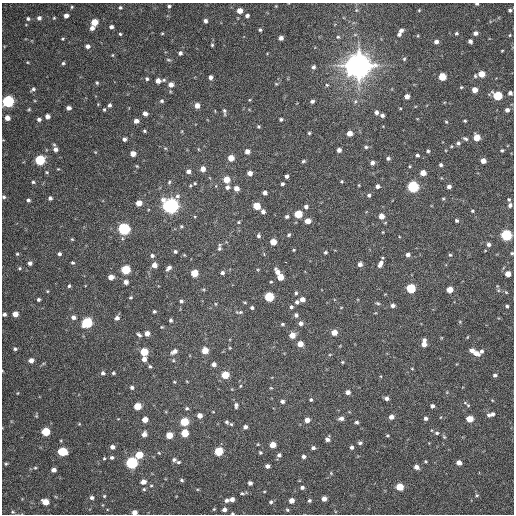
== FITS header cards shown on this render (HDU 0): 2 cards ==
NAXIS1  =                  512 / Axis length
NAXIS2  =                  512 / Axis length

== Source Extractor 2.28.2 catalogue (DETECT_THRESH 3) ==
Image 512 x 512 px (HDU 0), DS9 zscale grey, 1 PNG px = 1 image px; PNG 516 x 516 px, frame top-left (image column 1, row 512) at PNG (2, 3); no overlay
Background 128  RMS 11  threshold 34.5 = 3 sigma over >= 5 px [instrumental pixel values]
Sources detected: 327; all 327 listed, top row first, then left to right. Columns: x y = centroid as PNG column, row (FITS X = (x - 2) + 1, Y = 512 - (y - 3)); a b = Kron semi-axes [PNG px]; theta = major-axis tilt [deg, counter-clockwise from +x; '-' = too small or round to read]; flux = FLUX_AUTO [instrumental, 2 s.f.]
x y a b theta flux
477 4 4 3 - 1.3e+03
169 6 4 4 - 1.3e+03
276 6 3 3 - 6.0e+02
72 7 4 3 - 7.9e+02
120 7 4 4 - 1.2e+03
356 10 5 5 - 1.2e+03
419 10 4 3 - 6.9e+02
510 10 4 4 - 1.4e+03
240 11 5 5 - 7.4e+03
66 16 4 4 - 3.6e+03
247 16 5 4 - 2.3e+03
39 18 5 5 - 2.1e+03
54 18 4 3 - 6.9e+02
28 19 5 5 - 1.4e+03
205 21 4 4 - 2.3e+03
94 22 5 5 - 1.3e+04
111 27 4 4 - 2.3e+03
92 28 5 4 - 3.4e+03
260 30 4 4 - 1.2e+03
401 30 6 4 10 2.2e+03
162 33 4 4 - 7.2e+02
456 33 5 4 - 1.0e+03
475 33 5 4 - 2.7e+03
120 34 3 3 - 8.6e+02
399 34 6 5 - 2.1e+03
510 35 4 3 - 6.7e+02
338 37 5 5 - 1.3e+03
281 38 4 4 - 3.2e+03
63 39 4 3 - 7.3e+02
470 41 4 4 - 2.5e+03
436 42 5 4 - 3.0e+03
212 45 4 4 - 1.1e+03
87 46 5 4 - 2.6e+03
502 51 4 2 - 6.0e+02
180 53 5 5 - 2.1e+03
113 55 5 3 - 6.7e+02
404 59 5 5 - 1.1e+03
168 60 7 4 -19 1.1e+03
63 63 4 4 - 1.1e+03
358 66 8 8 - 1.5e+06
313 67 5 4 - 2.0e+03
482 74 5 5 - 1.1e+04
475 76 5 4 - 9.8e+02
210 77 4 4 - 2.6e+03
442 77 5 5 - 1.5e+04
147 79 4 4 - 1.4e+03
164 80 6 4 18 1.3e+03
158 81 5 5 - 4.6e+03
97 83 5 4 - 1.1e+03
276 84 5 4 - 7.8e+02
171 85 5 5 - 4.7e+03
327 85 5 4 - 1.1e+03
461 87 4 3 - 7.6e+02
33 89 6 4 33 1.7e+03
475 90 4 4 - 6.4e+03
510 93 4 4 - 2.6e+03
407 96 4 4 - 4.4e+03
497 96 5 5 - 3.9e+04
249 100 4 3 - 6.3e+02
8 101 6 5 - 1.1e+05
162 101 5 5 - 1.4e+03
312 101 5 4 - 1.6e+03
355 101 7 5 70 1.6e+03
98 104 4 4 - 6.3e+02
109 105 5 4 - 1.9e+03
197 105 5 5 - 5.4e+03
69 108 5 4 - 2.9e+03
400 108 4 3 - 6.2e+02
29 109 4 4 - 8.5e+02
104 109 5 4 - 9.2e+02
507 110 5 5 - 2.6e+03
224 111 7 5 -65 1.7e+03
376 112 5 5 - 2.2e+03
145 114 4 4 - 4.1e+03
382 115 4 4 - 2.1e+03
47 116 4 4 - 3.8e+03
7 118 4 4 - 4.9e+03
39 119 5 4 - 2.3e+03
281 119 4 3 - 1.5e+03
136 121 5 4 - 4.1e+03
465 121 3 3 - 9.1e+02
446 122 4 3 - 7.6e+02
258 126 3 3 - 9.1e+02
144 131 4 3 - 9.8e+02
182 131 5 3 - 6.6e+02
309 133 3 3 - 8.9e+02
350 133 5 4 - 7.3e+03
477 137 5 5 - 1.2e+04
124 139 4 4 - 2.2e+03
465 139 8 4 -30 1.6e+03
458 143 5 5 - 1.6e+03
366 147 5 4 - 1.3e+03
165 148 5 3 - 7.9e+02
56 149 6 5 - 3.5e+03
198 149 5 3 - 6.4e+02
339 150 4 4 - 3.1e+03
502 150 4 3 - 1.0e+03
247 151 5 4 - 4.4e+03
428 151 3 3 - 1.1e+03
95 152 5 4 - 6.7e+02
133 154 5 4 - 6.4e+03
417 155 4 3 - 1.3e+03
231 158 5 5 - 8.6e+03
388 158 5 5 - 1.4e+03
40 160 5 5 - 6.4e+04
303 161 5 4 - 1.1e+03
483 161 5 4 - 5.8e+03
372 163 5 4 - 2.5e+03
441 165 4 4 - 1.4e+03
137 166 5 4 - 7.5e+02
410 166 3 3 - 7.4e+02
58 169 3 3 - 6.3e+02
203 169 5 5 - 5.2e+03
188 171 5 5 - 3.0e+03
47 172 5 4 - 9.7e+02
250 173 4 4 - 4.5e+03
423 173 5 4 - 7.3e+03
287 176 4 4 - 2.1e+03
226 180 5 5 - 1.1e+04
342 181 5 3 - 7.5e+02
33 182 5 4 - 1.2e+03
169 182 5 4 - 1.0e+03
195 183 5 4 - 8.7e+02
282 184 3 3 - 1.4e+03
359 185 5 3 - 6.7e+02
378 186 4 4 - 2.4e+03
449 186 4 4 - 2.6e+03
227 187 6 5 - 2.5e+03
413 187 5 5 - 9.6e+04
236 188 5 5 - 5.3e+03
265 193 4 4 - 2.8e+03
369 195 5 4 - 1.5e+03
177 196 7 6 - 2.2e+03
4 197 5 4 - 1.5e+03
50 198 4 4 - 2.0e+03
443 199 4 4 - 8.7e+02
509 199 4 4 - 1.0e+03
28 200 4 4 - 1.6e+03
139 203 5 4 - 8.3e+03
510 205 5 5 - 2.2e+03
170 206 6 6 - 4.1e+05
257 206 5 5 - 1.7e+04
306 207 4 4 - 2.1e+03
472 211 4 3 - 9.5e+02
263 212 4 4 - 2.6e+03
298 214 5 5 - 2.3e+04
381 216 5 5 - 7.4e+03
287 217 4 4 - 1.6e+03
308 221 5 5 - 7.5e+03
457 221 4 3 - 1.5e+03
238 222 4 4 - 7.9e+02
181 226 5 4 - 9.3e+02
124 229 6 5 - 1.3e+05
289 235 4 4 - 1.1e+03
506 235 5 5 - 8.9e+04
258 236 6 5 - 1.5e+03
72 239 4 3 - 8.0e+02
273 242 5 5 - 1.1e+04
488 244 5 5 - 2.2e+03
219 248 6 6 - 1.6e+03
294 250 3 2 - 7.8e+02
175 251 4 4 - 1.4e+03
325 252 4 4 - 1.2e+03
512 253 4 3 - 8.9e+02
17 254 4 4 - 9.5e+02
59 254 4 4 - 1.8e+03
184 255 4 4 - 6.8e+02
408 255 4 4 - 2.5e+03
450 255 5 4 - 8.9e+02
152 256 5 5 - 1.7e+03
285 262 3 2 - 2.1e+03
30 263 5 5 - 2.5e+03
73 263 4 3 - 1.1e+03
360 264 4 4 - 3.1e+03
380 264 7 4 63 3.8e+03
154 265 4 4 - 5.6e+03
20 268 5 4 - 1.1e+03
169 268 6 4 44 2.8e+03
126 270 5 5 - 3.7e+04
277 272 8 5 -62 5.0e+03
194 273 5 5 - 1.7e+04
222 273 4 4 - 1.9e+03
508 274 4 4 - 7.2e+03
111 277 5 4 - 5.6e+03
280 277 5 5 - 1.1e+04
126 282 4 4 - 3.6e+03
271 282 4 3 - 7.4e+02
69 286 4 4 - 1.2e+03
411 288 5 5 - 4.4e+04
450 290 5 4 - 1.1e+04
47 291 4 3 - 6.9e+02
506 292 5 3 - 7.6e+02
296 293 4 4 - 1.2e+03
131 297 4 3 - 8.6e+02
269 297 5 5 - 4.5e+04
38 299 4 3 - 1.4e+03
302 299 5 4 - 4.7e+03
181 301 5 4 - 1.5e+03
297 302 5 4 - 1.7e+03
378 303 6 4 -20 1.1e+03
393 305 5 4 - 2.2e+03
507 306 4 3 - 1.2e+03
291 307 5 4 - 1.5e+03
252 308 4 4 - 1.4e+03
341 308 4 3 - 5.4e+02
154 311 3 3 - 1.3e+03
239 312 10 4 -2 1.5e+03
4 314 4 4 - 1.9e+03
15 314 5 4 - 7.6e+03
296 315 5 5 - 1.8e+03
73 317 6 5 - 3.2e+03
117 318 5 5 - 2.9e+03
171 320 4 3 - 1.4e+03
87 322 6 5 - 6.7e+04
460 322 5 3 - 7.3e+02
301 323 5 5 - 3.0e+03
282 324 5 4 - 1.1e+03
162 327 4 4 - 6.2e+02
147 333 4 4 - 4.6e+03
334 333 5 5 - 7.6e+03
139 335 7 4 -33 1.6e+03
292 335 5 5 - 8.7e+03
467 337 5 3 - 5.8e+02
424 343 8 4 87 6.3e+03
300 344 5 4 - 8.1e+03
230 348 4 4 - 6.9e+02
15 349 5 4 - 1.3e+03
205 350 5 5 - 1.2e+04
472 350 5 4 - 3.6e+03
174 351 7 5 29 3.6e+03
481 351 5 5 - 1.8e+03
144 352 5 5 - 2.4e+04
476 353 8 5 -25 5.5e+03
144 359 5 4 - 4.2e+03
31 360 5 4 - 4.3e+03
342 362 4 4 - 8.0e+02
214 364 4 4 - 3.3e+03
150 366 5 4 - 1.2e+03
412 368 4 3 - 6.1e+02
103 373 6 5 - 2.0e+03
113 373 4 4 - 1.1e+03
225 375 5 5 - 2.0e+04
495 375 4 4 - 1.9e+03
174 382 4 4 - 6.9e+02
132 387 6 5 - 1.7e+03
271 388 4 3 - 6.5e+02
348 392 4 4 - 3.6e+03
18 393 4 3 - 5.1e+02
386 398 5 4 - 2.7e+03
311 400 4 3 - 1.1e+03
282 401 4 4 - 2.3e+03
236 405 7 5 -90 2.0e+03
468 405 6 5 - 1.1e+03
137 406 5 5 - 1.7e+04
432 406 4 4 - 2.3e+03
187 408 5 5 - 1.4e+03
491 414 9 4 15 3.5e+03
199 416 5 5 - 4.6e+03
391 417 5 4 - 4.3e+03
341 418 6 4 3 3.0e+03
426 418 4 4 - 1.9e+03
470 419 5 5 - 1.2e+04
145 420 5 4 - 7.0e+03
307 420 4 4 - 5.9e+03
184 422 5 5 - 3.1e+04
227 422 4 4 - 1.2e+03
357 422 4 3 - 1.5e+03
79 424 5 4 - 6.5e+02
231 424 4 4 - 8.5e+02
245 427 4 4 - 2.9e+03
46 432 5 5 - 2.6e+04
185 433 5 5 - 1.9e+04
437 433 6 5 - 1.5e+03
144 434 5 5 - 4.1e+03
169 435 5 5 - 1.2e+04
387 435 4 3 - 7.3e+02
444 437 6 4 -45 9.8e+02
327 439 5 4 - 3.0e+03
360 443 6 5 - 1.5e+03
273 445 5 4 - 8.8e+03
112 447 5 4 - 3.2e+03
351 447 4 4 - 1.9e+03
313 448 4 4 - 1.8e+03
62 451 6 5 - 3.4e+04
219 451 5 5 - 3.3e+04
260 452 4 3 - 1.0e+03
159 453 5 4 - 7.4e+02
139 455 5 5 - 1.8e+04
279 455 4 4 - 2.2e+03
303 456 4 4 - 2.4e+03
112 457 5 4 - 1.6e+03
104 458 4 3 - 8.5e+02
174 460 6 4 -31 1.8e+03
426 461 4 3 - 8.3e+02
178 462 6 4 4 1.3e+03
459 462 4 4 - 5.3e+03
131 463 6 5 - 1.2e+05
6 464 5 4 - 1.1e+03
267 466 4 4 - 2.5e+03
416 467 5 4 - 4.0e+03
35 468 4 4 - 8.7e+02
53 470 4 4 - 3.4e+03
331 473 4 4 - 7.4e+02
181 480 5 4 - 1.2e+03
143 482 5 5 - 4.9e+03
250 483 4 4 - 2.4e+03
151 486 5 3 - 8.1e+02
302 487 5 4 - 2.0e+03
400 487 5 5 - 1.7e+04
144 489 5 4 - 8.9e+02
242 493 7 4 -13 1.2e+03
477 495 5 4 - 1.1e+03
104 496 4 3 - 8.6e+02
92 498 5 5 - 2.0e+03
232 499 4 4 - 3.5e+03
324 499 4 4 - 4.6e+03
227 500 6 5 - 2.5e+03
291 500 4 4 - 5.4e+03
309 501 4 4 - 1.3e+03
45 502 6 5 - 9.8e+03
271 502 5 4 - 1.4e+03
214 509 5 3 - 7.9e+02
224 509 5 4 - 2.7e+03
287 510 5 4 - 1.0e+03
13 512 5 4 - 9.2e+02
134 512 4 4 - 4.0e+03
232 513 5 3 - 7.7e+02
At the frame edge (FLAGS 8, measured only in part): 7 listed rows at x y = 477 4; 8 101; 4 197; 512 253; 4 314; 134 512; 232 513